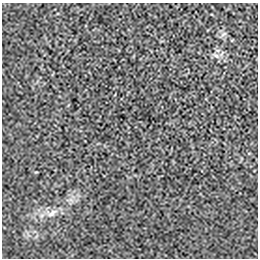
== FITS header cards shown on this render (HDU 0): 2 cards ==
NAXIS1  =                  256 / length of data axis 1
NAXIS2  =                  256 / length of data axis 2

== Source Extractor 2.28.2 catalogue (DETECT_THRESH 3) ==
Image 256 x 256 px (HDU 0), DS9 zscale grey, 1 PNG px = 1 image px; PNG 260 x 260 px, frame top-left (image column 1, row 256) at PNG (2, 3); no overlay
Background -8.64e-05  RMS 0.0027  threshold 0.00798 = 3 sigma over >= 5 px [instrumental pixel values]
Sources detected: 3; all 3 listed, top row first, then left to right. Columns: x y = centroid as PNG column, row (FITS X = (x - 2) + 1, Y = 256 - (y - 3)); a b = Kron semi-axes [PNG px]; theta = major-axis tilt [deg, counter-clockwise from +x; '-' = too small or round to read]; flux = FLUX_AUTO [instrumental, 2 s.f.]
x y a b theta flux
223 34 9 3 45 0.27
216 56 9 5 -23 0.56
52 213 16 7 40 1.1